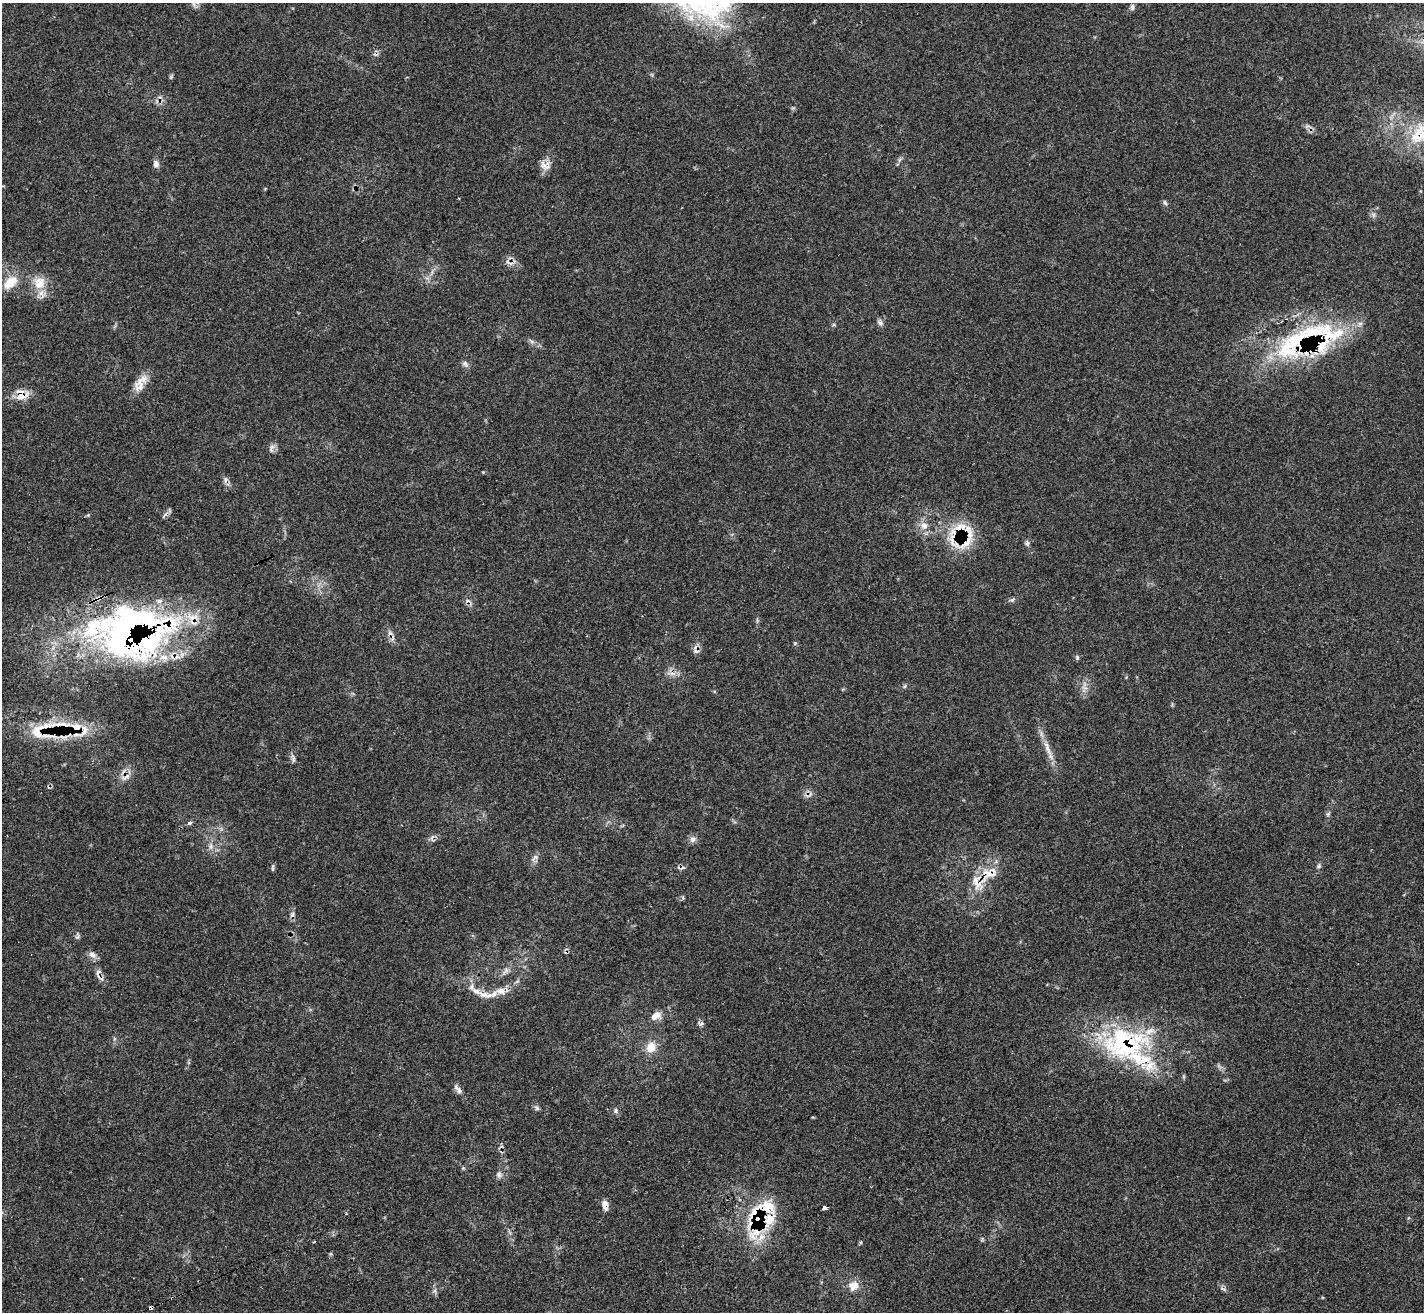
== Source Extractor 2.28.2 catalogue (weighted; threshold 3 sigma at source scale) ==
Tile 7 of 4 x 4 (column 3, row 2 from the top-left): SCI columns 2871-4292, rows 2911-4220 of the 5713 x 5703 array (HDU 1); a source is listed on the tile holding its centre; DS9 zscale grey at full resolution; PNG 1426 x 1314 px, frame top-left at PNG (2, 3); no overlay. Shown black and unused: <1% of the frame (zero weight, under 3 of 4 exposures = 2% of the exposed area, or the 3 px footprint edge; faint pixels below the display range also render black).
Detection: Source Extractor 2.28.2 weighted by HDU 2 'WHT'; one run over the whole footprint, this tile lists its part. Background 0.0538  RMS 0.0053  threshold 0.0237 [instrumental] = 3 sigma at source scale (4.5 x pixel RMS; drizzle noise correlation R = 1.50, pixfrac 1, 0.05/0.05 arcsec/px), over >= 5 px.
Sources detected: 87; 1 inside a brighter object's white glare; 9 cosmic-ray / hot-pixel residue — not listed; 23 inside a brighter listed object's ellipse — not listed separately; the other 54 listed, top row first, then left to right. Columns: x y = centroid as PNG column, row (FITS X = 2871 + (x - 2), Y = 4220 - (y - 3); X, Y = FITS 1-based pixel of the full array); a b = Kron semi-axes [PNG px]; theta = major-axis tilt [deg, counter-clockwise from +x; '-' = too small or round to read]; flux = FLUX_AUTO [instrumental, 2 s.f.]
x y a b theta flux
1132 7 9 5 90 1.3
1419 134 34 21 56 20
156 164 10 6 -69 2.1
545 166 18 9 -31 3.8
459 198 3 2 - 0.6
1165 203 8 4 -63 0.96
1373 215 7 4 -89 1.1
10 282 20 12 41 9.5
39 283 18 17 - 9.3
880 323 7 6 - 1.5
1312 333 69 33 15 65
465 364 10 7 -46 1.7
140 385 23 13 78 7
22 395 15 12 10 7.4
271 448 13 7 78 2.1
924 526 10 9 - 3.9
965 542 29 18 45 16
1027 543 8 6 89 1.2
1012 599 8 5 45 1
124 631 110 73 34 200
795 643 5 4 - 0.63
696 650 13 7 -62 2.3
1077 657 6 5 - 0.86
673 674 10 5 8 2.2
76 728 15 13 -58 9.7
41 730 47 19 29 22
1047 748 31 5 -68 5.9
293 759 9 4 -90 1.3
1328 814 6 5 - 0.85
189 823 3 3 - 13
692 839 8 8 - 2
211 846 7 4 90 1.4
535 858 12 6 41 2
1319 866 7 4 74 1
273 868 11 3 83 0.83
988 873 23 13 -17 9.3
977 883 26 13 -73 9.9
292 914 7 5 47 1.1
92 955 11 8 -38 2.5
485 995 27 8 -8 6.3
656 1016 16 10 29 4.3
701 1024 9 5 40 1.3
651 1047 14 11 62 6.9
1140 1059 96 31 -24 57
459 1090 10 7 -75 2.1
537 1108 7 5 -48 1.1
616 1110 7 5 84 1.1
499 1174 9 7 86 1.8
605 1204 12 6 -82 3.4
825 1208 4 3 - 51
757 1219 27 19 -83 32
854 1286 12 9 18 6.5
1222 1289 9 3 -22 0.88
151 1308 3 3 - 5.2
Overlapping masked pixels (flux is a lower limit): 13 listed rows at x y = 1419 134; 1312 333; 22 395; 965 542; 124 631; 696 650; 76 728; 41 730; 988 873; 977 883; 1140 1059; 757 1219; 151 1308
Isophote crosses this tile's border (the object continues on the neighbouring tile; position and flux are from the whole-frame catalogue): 1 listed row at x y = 1419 134